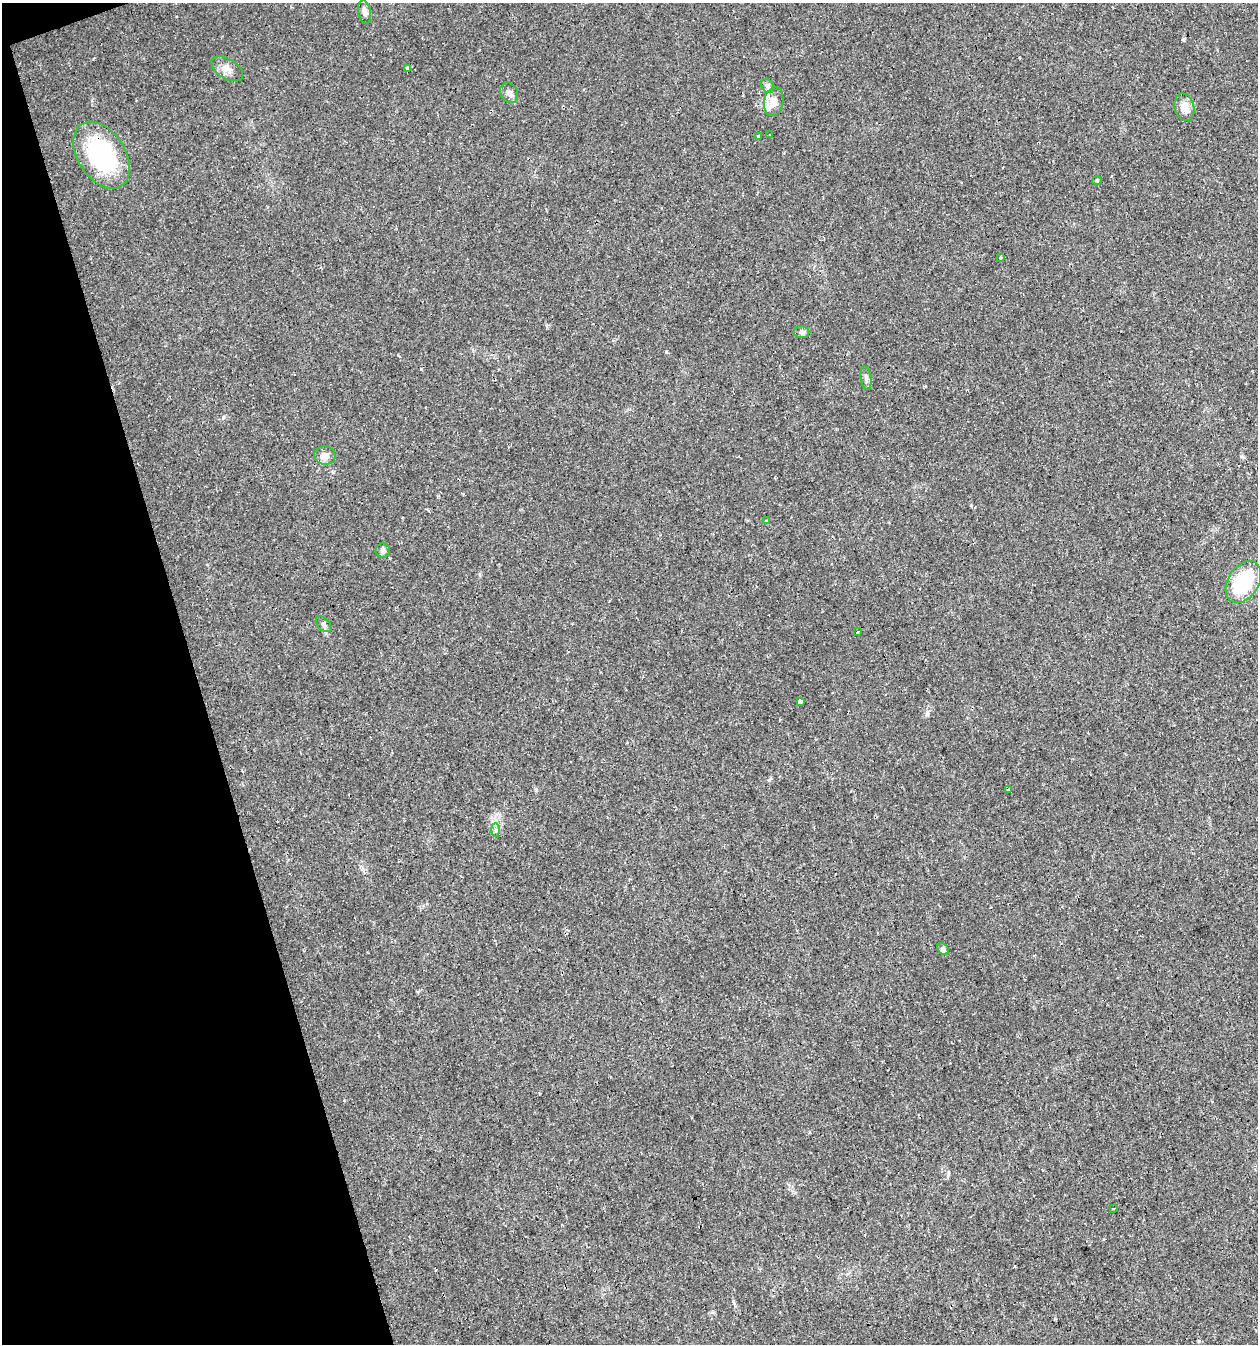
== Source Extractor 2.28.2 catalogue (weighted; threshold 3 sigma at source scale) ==
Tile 5 of 4 x 4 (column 1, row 2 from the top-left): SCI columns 60-1315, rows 2687-4028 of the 5194 x 5371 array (HDU 1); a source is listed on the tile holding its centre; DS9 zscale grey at full resolution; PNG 1260 x 1346 px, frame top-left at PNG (2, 3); each listed source drawn as its Kron ellipse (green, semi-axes under 4 px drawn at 4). Shown black and unused: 16% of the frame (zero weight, under 2 of 3 exposures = <1% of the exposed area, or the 3 px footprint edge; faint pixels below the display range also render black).
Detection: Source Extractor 2.28.2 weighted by HDU 2 'WHT'; one run over the whole footprint, this tile lists its part. Background 0.0241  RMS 0.0031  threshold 0.0139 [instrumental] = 3 sigma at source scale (4.5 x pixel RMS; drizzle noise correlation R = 1.50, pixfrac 1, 0.0396/0.0396 arcsec/px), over >= 5 px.
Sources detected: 33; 6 cosmic-ray / hot-pixel residue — neither listed nor drawn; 2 inside a brighter listed object's ellipse — not listed separately; the other 25 listed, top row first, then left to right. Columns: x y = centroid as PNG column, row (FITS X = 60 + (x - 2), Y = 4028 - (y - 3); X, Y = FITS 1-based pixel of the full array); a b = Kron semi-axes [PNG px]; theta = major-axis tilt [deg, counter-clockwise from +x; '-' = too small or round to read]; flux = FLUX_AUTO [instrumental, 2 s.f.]
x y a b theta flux
364 12 12 6 -79 1.2
407 68 4 3 - 1.1
227 69 18 10 -32 2.4
767 86 7 6 - 1.1
509 93 11 8 -63 1.2
774 102 14 9 79 2.6
1184 107 14 9 -75 3.5
769 134 3 3 - 1.2
758 137 4 3 - 1.1
102 155 37 23 -57 34
1097 180 4 4 - 0.37
1000 258 3 3 - 0.32
801 332 8 6 1 0.8
866 378 12 5 -83 0.96
325 455 11 9 -10 2
766 520 3 2 - 0.28
383 550 7 7 - 0.87
1243 582 23 15 58 19
324 624 9 5 -45 0.93
857 632 3 3 - 0.75
801 702 3 3 - 7.8
1008 790 3 2 - 0.82
496 830 7 4 -89 0.61
943 949 6 5 - 0.55
1114 1208 3 3 - 0.48
Overlapping masked pixels (flux is a lower limit): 1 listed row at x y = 102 155
Unlisted compact peaks at least as high as the median listed source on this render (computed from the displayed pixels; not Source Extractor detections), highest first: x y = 769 780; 927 714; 223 417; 666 352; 971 505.